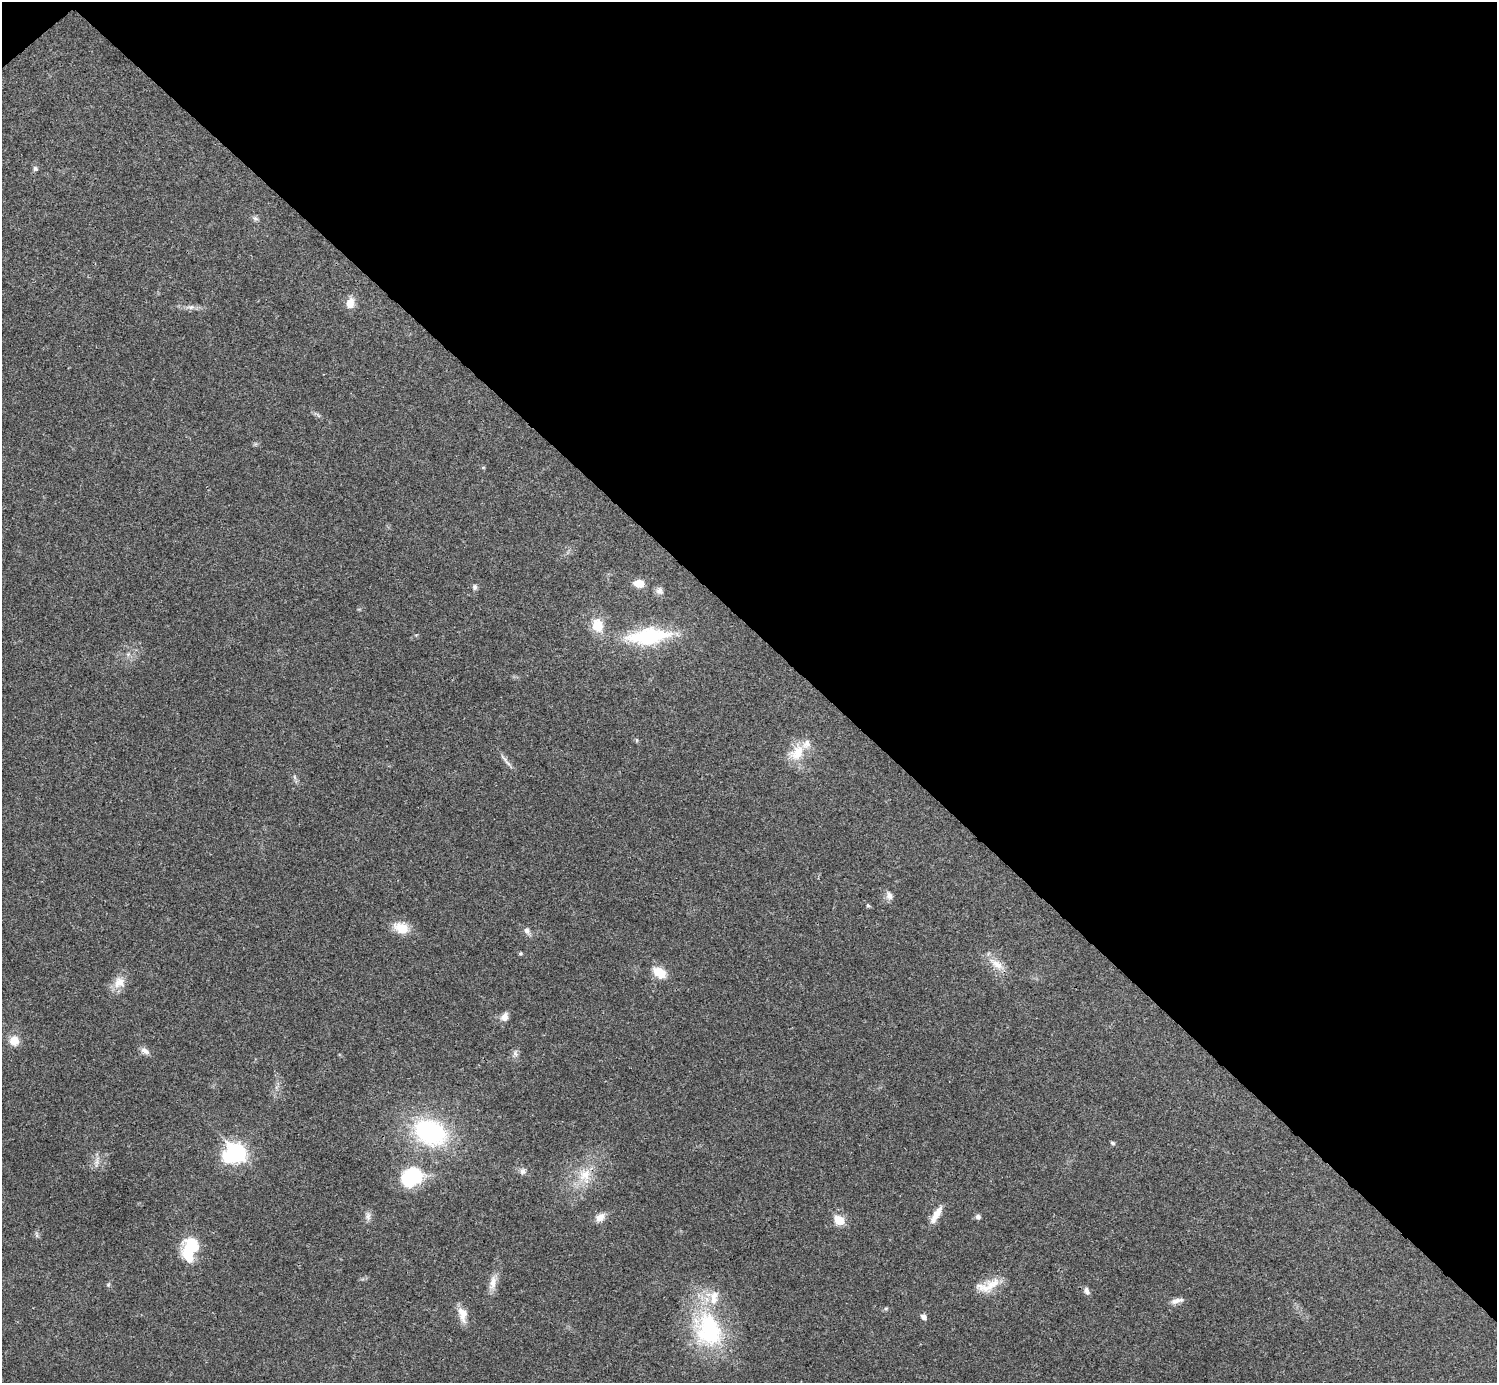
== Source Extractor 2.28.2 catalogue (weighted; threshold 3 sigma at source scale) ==
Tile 3 of 4 x 4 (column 3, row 1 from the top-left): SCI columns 2990-4484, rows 4301-5681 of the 5981 x 5980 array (HDU 1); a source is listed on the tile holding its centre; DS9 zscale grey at full resolution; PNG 1499 x 1385 px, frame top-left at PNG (2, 2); no overlay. Shown black and unused: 46% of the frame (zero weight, under 3 of 4 exposures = <1% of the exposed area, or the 3 px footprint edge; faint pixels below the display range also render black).
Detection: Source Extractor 2.28.2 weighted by HDU 2 'WHT'; one run over the whole footprint, this tile lists its part. Background 0.0207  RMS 0.0022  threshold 0.01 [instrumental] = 3 sigma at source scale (4.5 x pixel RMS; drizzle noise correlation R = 1.50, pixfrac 1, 0.05/0.05 arcsec/px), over >= 5 px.
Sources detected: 55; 2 inside a brighter object's white glare — not listed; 2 inside a brighter listed object's ellipse — not listed separately; the other 51 listed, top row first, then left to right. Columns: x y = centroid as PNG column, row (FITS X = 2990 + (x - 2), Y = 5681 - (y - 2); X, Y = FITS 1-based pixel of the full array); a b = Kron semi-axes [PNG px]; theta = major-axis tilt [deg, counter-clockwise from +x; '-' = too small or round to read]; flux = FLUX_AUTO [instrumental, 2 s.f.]
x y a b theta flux
35 169 7 6 - 0.56
255 218 9 6 -27 0.62
350 303 14 9 76 2.6
190 307 14 6 -2 1.2
318 415 8 4 -45 0.47
255 444 7 4 71 0.32
639 583 9 7 -3 3.1
475 587 7 6 - 0.59
659 591 10 8 -41 0.98
598 625 18 14 -73 4.6
648 636 55 19 6 19
128 654 6 5 - 0.51
637 740 6 4 -89 0.29
797 752 25 17 48 5.7
506 760 23 4 -49 1.1
295 777 8 4 -81 0.47
889 896 12 8 -66 1.2
868 905 6 4 -67 0.31
401 928 20 14 -22 4.1
527 930 9 7 -51 1
520 954 5 4 - 0.3
997 964 25 11 -36 3.4
659 972 16 10 -33 4.3
119 982 18 15 53 3
504 1017 11 9 58 1.5
14 1041 12 11 - 2.7
145 1051 13 8 -32 1.2
515 1053 11 7 -69 0.85
430 1132 33 24 -25 33
1113 1143 6 5 - 0.4
236 1152 10 8 -49 60
96 1163 14 7 87 1.3
523 1171 10 9 - 0.93
585 1175 25 19 90 6.2
410 1178 27 23 -2 11
936 1215 26 8 59 2.8
368 1216 14 7 87 1.1
600 1217 13 9 36 1.9
978 1217 7 6 - 0.69
839 1220 7 6 - 7.6
37 1235 9 5 -77 0.49
189 1249 29 18 78 9.1
493 1282 22 8 78 2.4
108 1285 7 5 55 0.38
988 1286 35 14 20 4.8
1086 1291 10 6 -61 1
1177 1301 17 6 13 1.3
886 1309 6 5 - 0.39
463 1314 20 11 -80 2.8
923 1317 6 5 - 1.1
708 1330 55 40 -68 27